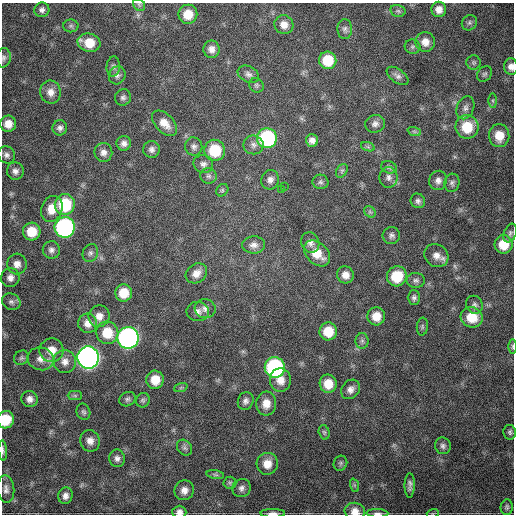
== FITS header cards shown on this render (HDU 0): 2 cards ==
NAXIS1  =                  512
NAXIS2  =                  512

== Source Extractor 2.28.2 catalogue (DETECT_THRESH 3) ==
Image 512 x 512 px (HDU 0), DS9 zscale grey, 1 PNG px = 1 image px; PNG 516 x 516 px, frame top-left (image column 1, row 512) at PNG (2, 3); each listed source drawn as its Kron ellipse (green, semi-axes under 4 px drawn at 4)
Background 1730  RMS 39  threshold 117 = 3 sigma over >= 5 px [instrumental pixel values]
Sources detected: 136; all 136 listed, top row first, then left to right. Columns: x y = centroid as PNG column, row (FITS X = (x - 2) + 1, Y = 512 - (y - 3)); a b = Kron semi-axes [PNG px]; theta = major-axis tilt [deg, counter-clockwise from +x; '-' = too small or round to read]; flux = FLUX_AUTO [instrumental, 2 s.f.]
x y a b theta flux
139 5 7 5 -46 4.5e+03
439 9 7 7 - 1.9e+04
42 10 7 7 - 9.6e+03
398 11 8 5 -14 5.7e+03
188 14 9 9 - 4.7e+04
469 23 8 7 - 7.1e+03
284 25 10 9 - 2.2e+04
71 26 8 6 -1 6.2e+03
345 29 10 7 -89 9.3e+03
425 42 10 9 - 2.3e+04
89 43 11 9 -15 5.1e+04
412 47 8 7 - 6.4e+03
211 49 9 8 - 1.6e+04
4 58 10 7 85 8.7e+03
328 60 8 8 - 7.3e+04
474 62 7 7 - 6.3e+03
113 67 10 6 86 8.0e+03
511 67 8 7 - 1.4e+04
248 74 11 7 -28 1.2e+04
485 74 8 6 48 6.5e+03
117 75 9 8 - 1.0e+04
397 76 12 6 -37 1.0e+04
256 85 7 6 - 5.6e+03
51 92 11 10 - 2.2e+04
123 97 8 8 - 8.3e+03
493 101 7 4 -89 4.7e+03
465 108 12 8 67 1.4e+04
164 123 15 9 -45 2.8e+04
8 124 8 8 - 2.6e+04
375 124 10 8 19 1.2e+04
467 127 12 11 - 7.9e+04
60 128 7 7 - 1.0e+04
414 131 7 4 -19 4.8e+03
499 136 11 10 - 4.3e+04
267 138 10 10 - 2.8e+05
312 140 6 6 - 1.4e+04
124 143 7 7 - 1.2e+04
253 145 10 9 - 1.3e+04
194 147 9 8 - 1.0e+04
368 147 7 4 -18 4.3e+03
152 149 8 8 - 1.1e+04
215 150 10 10 - 9.9e+04
103 152 9 9 - 1.4e+04
6 155 9 8 - 1.0e+04
203 164 10 8 -23 1.1e+04
389 167 8 6 -15 5.9e+03
15 171 9 8 - 1.3e+04
342 171 7 5 58 5.2e+03
209 176 8 8 - 8.4e+03
389 177 10 9 - 1.3e+04
270 180 10 8 71 1.3e+04
438 180 10 9 - 1.4e+04
320 182 8 7 - 6.7e+03
452 183 9 7 76 8.4e+03
284 186 3 2 - 1.9e+04
281 189 3 2 - 3.0e+03
222 190 7 5 46 5.2e+03
418 201 7 7 - 8.2e+03
65 204 10 10 - 1.3e+05
52 209 13 10 69 3.8e+04
370 212 6 5 - 5.3e+03
65 227 10 10 - 5.8e+05
32 232 9 9 - 5.5e+04
510 233 10 6 67 7.3e+03
391 235 9 8 - 9.5e+03
310 242 10 8 -65 1.4e+04
503 244 9 9 - 5.7e+04
254 245 11 8 1 1.5e+04
51 250 9 8 - 1.1e+04
90 253 9 7 64 8.6e+03
317 253 15 10 -45 5.1e+04
436 256 12 11 - 2.2e+04
17 264 10 9 - 1.9e+04
196 273 11 9 37 2.3e+04
345 275 8 8 - 1.9e+04
397 276 10 9 - 8.6e+04
10 278 9 9 - 1.5e+04
416 280 9 7 -1 9.1e+03
124 293 8 8 - 5.0e+04
414 297 7 6 - 7.5e+03
11 302 9 8 - 1.0e+04
474 305 9 8 - 9.3e+03
205 309 10 9 - 1.5e+04
198 311 11 10 - 1.4e+04
99 316 11 10 - 2.2e+04
376 316 9 9 - 3.6e+04
472 317 11 10 - 5.6e+04
88 323 10 9 - 2.1e+04
422 327 9 5 85 5.1e+03
328 331 9 8 - 5.8e+04
107 333 11 11 - 6.5e+04
128 338 11 10 - 9.1e+05
362 341 8 6 -89 7.6e+03
512 347 7 3 -90 3.2e+03
51 350 12 12 - 3.5e+04
21 358 8 6 43 6.3e+03
88 358 11 11 - 1.6e+06
41 359 13 11 -14 2.2e+04
65 362 11 11 - 2.0e+04
275 367 10 10 - 4.4e+05
155 380 9 8 - 4.3e+04
280 380 12 10 -86 3.0e+04
328 384 9 8 - 4.3e+04
181 387 7 4 20 4.5e+03
350 389 10 8 50 1.5e+04
75 396 7 4 0 5.2e+03
30 399 8 8 - 1.4e+04
127 399 8 7 - 7.4e+03
143 400 7 6 - 6.1e+03
246 401 9 7 69 1.0e+04
266 403 12 10 84 2.9e+04
83 412 8 6 -70 6.8e+03
6 420 9 8 - 6.1e+04
324 432 7 5 -74 4.7e+03
510 432 7 6 - 6.3e+03
90 441 11 9 -70 1.9e+04
443 446 8 8 - 8.6e+03
185 448 9 7 -52 7.9e+03
3 450 10 3 -86 6.0e+03
117 458 9 7 -81 1.1e+04
340 463 8 6 66 5.6e+03
267 464 11 10 - 3.1e+04
215 475 9 4 -9 5.6e+03
230 483 6 6 - 5.6e+03
354 485 7 4 -71 4.7e+03
410 485 12 5 89 1.1e+04
242 488 9 9 - 1.2e+04
6 489 14 8 -84 1.5e+04
184 490 10 9 - 1.8e+04
65 496 8 7 - 1.3e+04
507 507 8 6 83 5.7e+03
179 512 7 6 - 1.3e+04
355 512 10 8 -17 2.3e+04
273 513 12 3 0 1.2e+04
377 513 11 4 -1 8.0e+03
433 513 6 4 17 2.9e+03
At the frame edge (FLAGS 8, measured only in part): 10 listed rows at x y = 4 58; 511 67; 512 347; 6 420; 3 450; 179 512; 355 512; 273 513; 377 513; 433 513